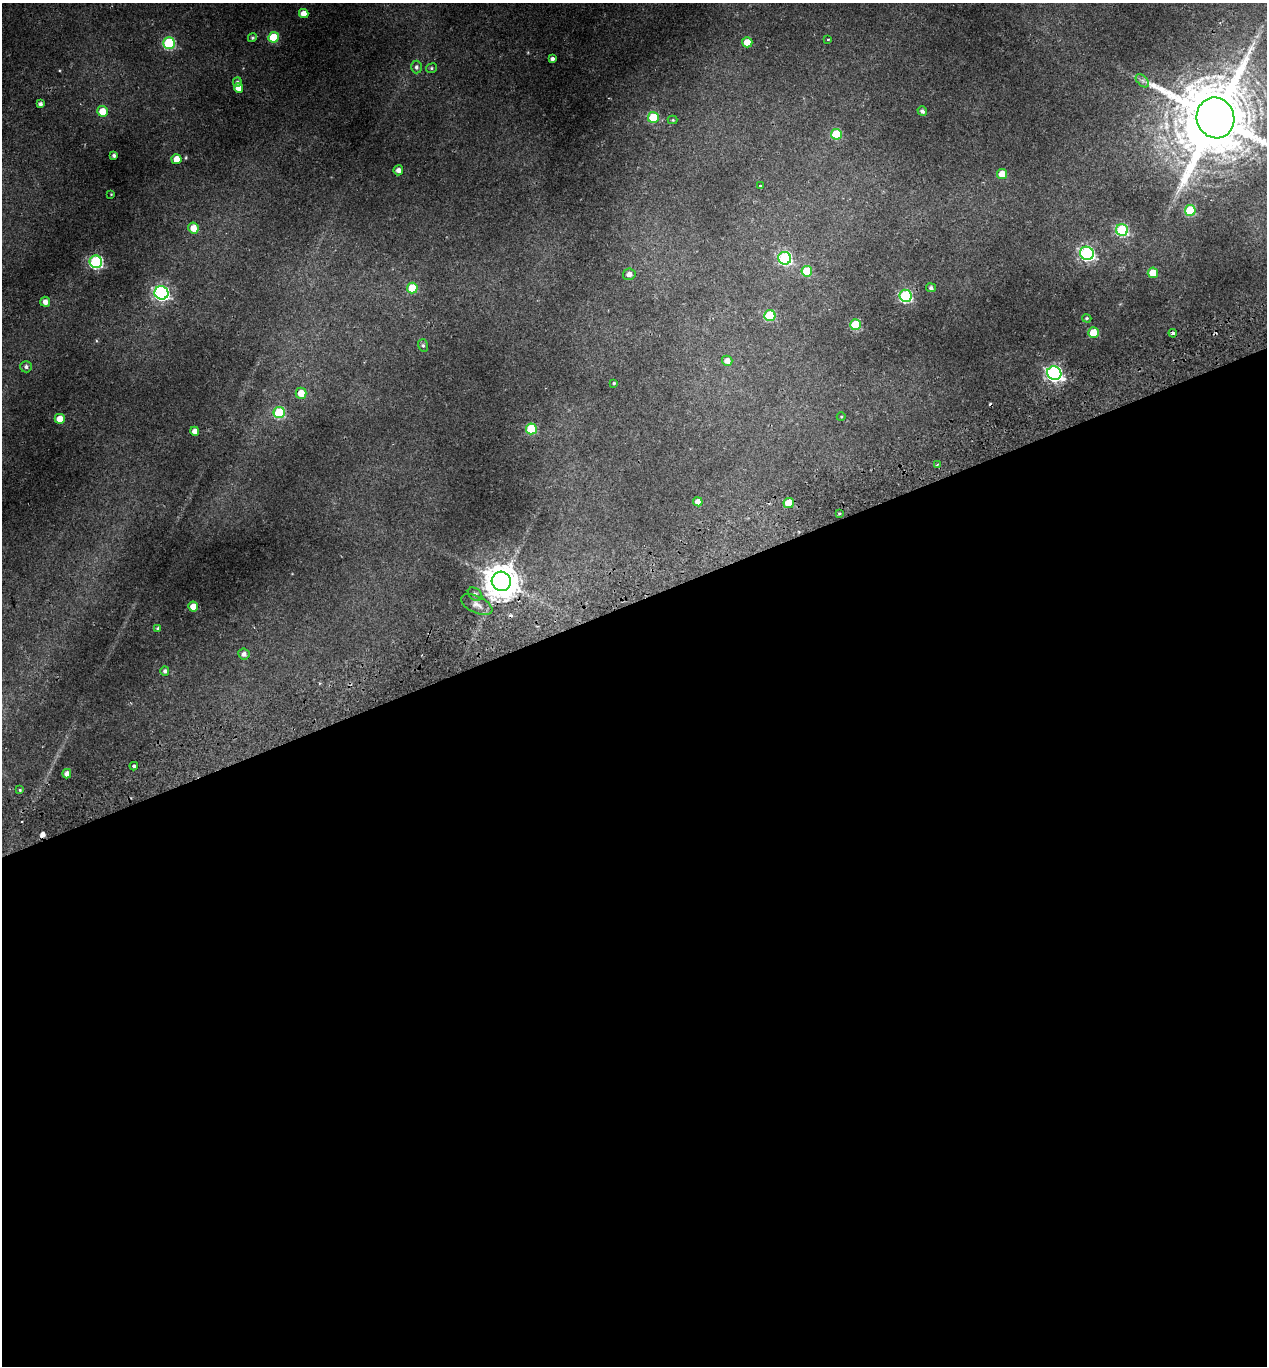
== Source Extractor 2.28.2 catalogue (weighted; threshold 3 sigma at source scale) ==
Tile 15 of 4 x 4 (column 3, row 4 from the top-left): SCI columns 2659-3923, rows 61-1424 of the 5369 x 5573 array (HDU 1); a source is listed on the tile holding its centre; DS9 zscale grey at full resolution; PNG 1269 x 1368 px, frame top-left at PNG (2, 3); each listed source drawn as its Kron ellipse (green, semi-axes under 4 px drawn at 4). Shown black and unused: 56% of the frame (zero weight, under 2 of 3 exposures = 4% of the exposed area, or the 3 px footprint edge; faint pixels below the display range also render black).
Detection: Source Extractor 2.28.2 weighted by HDU 2 'WHT'; one run over the whole footprint, this tile lists its part. Background 0.0406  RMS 0.0035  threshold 0.0158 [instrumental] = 3 sigma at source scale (4.5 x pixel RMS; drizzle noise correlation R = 1.50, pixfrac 1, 0.0396/0.0396 arcsec/px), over >= 5 px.
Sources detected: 73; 1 inside a brighter object's white glare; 3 cosmic-ray / hot-pixel residue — neither listed nor drawn; the other 69 listed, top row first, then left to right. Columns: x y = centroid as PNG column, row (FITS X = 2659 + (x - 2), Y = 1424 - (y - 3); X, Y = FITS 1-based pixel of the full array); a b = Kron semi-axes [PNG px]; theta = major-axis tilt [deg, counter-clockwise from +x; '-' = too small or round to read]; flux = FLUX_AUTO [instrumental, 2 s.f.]
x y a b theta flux
304 14 5 4 - 2.9
274 37 5 5 - 13
252 38 4 4 - 0.59
828 39 3 2 - 0.33
747 42 5 5 - 5.5
169 43 6 6 - 36
552 59 4 3 - 0.92
416 67 6 5 - 0.93
431 68 6 4 23 0.5
1142 81 8 5 -45 0.99
237 82 5 4 - 0.68
239 88 5 4 - 3
40 104 4 4 - 0.95
103 111 5 5 - 5.5
922 111 5 4 - 1
653 117 5 5 - 13
1215 118 20 18 -72 3800
673 120 5 4 - 0.38
836 134 5 5 - 15
114 155 3 3 - 0.72
177 159 5 5 - 4.7
398 170 5 5 - 1.7
1002 174 5 5 - 5.1
760 186 3 3 - 0.67
111 194 2 2 - 0.22
1190 210 5 5 - 18
193 228 5 5 - 3.9
1122 230 6 6 - 33
1087 253 7 6 - 70
785 258 6 6 - 51
96 262 6 6 - 54
807 271 5 5 - 14
1153 273 5 5 - 7.5
629 274 6 5 - 1.6
412 288 5 5 - 10
931 288 5 4 - 0.91
161 293 7 6 - 88
905 296 6 6 - 42
45 302 5 5 - 1.8
770 316 5 5 - 23
1087 318 4 4 - 0.46
856 325 5 5 - 17
1094 333 5 5 - 9.3
1173 333 4 3 - 0.73
423 345 6 5 - 0.69
727 361 5 5 - 2
26 367 6 5 - 0.87
1054 373 7 6 - 100
614 383 3 3 - 0.41
301 393 5 5 - 5
279 413 5 5 - 24
841 417 4 3 - 0.26
60 419 5 5 - 3.9
531 429 5 5 - 16
195 431 4 4 - 2.1
937 464 3 2 - 0.47
698 502 5 4 - 2.5
789 503 5 5 - 8.4
839 513 3 3 - 0.42
501 581 10 9 - 810
475 594 8 5 -37 0.87
477 605 17 8 -25 2
193 607 5 5 - 4.6
158 629 4 4 - 0.71
244 654 5 5 - 1.5
165 671 5 4 - 0.87
134 766 4 3 - 1
67 774 5 4 - 2
20 790 4 3 - 0.38
Overlapping masked pixels (flux is a lower limit): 1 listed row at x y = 501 581
Isophote crosses this tile's border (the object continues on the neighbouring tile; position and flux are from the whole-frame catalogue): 1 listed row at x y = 1215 118